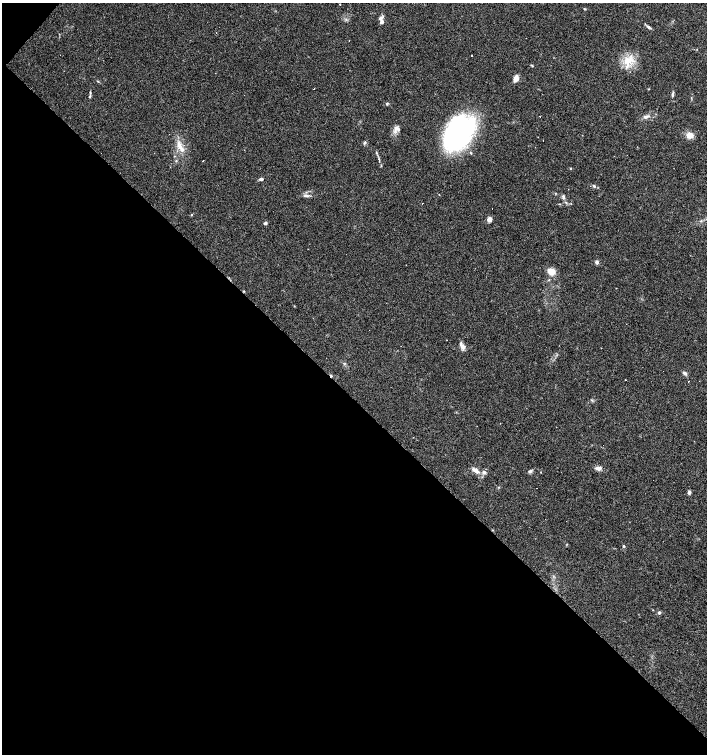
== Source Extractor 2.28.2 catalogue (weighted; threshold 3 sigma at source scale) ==
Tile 9 of 4 x 4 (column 1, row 3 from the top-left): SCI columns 160-1568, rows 1505-3007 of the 6020 x 6013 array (HDU 1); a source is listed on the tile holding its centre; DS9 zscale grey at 2 x 2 block average (1 PNG px = mean of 2 x 2 image px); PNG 709 x 756 px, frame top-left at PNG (2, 3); no overlay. Shown black and unused: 48% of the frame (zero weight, under 3 of 4 exposures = <1% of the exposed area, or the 3 px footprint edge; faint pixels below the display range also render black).
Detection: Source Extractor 2.28.2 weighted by HDU 2 'WHT'; one run over the whole footprint, this tile lists its part. Background 0.0878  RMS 0.0058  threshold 0.0263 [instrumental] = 3 sigma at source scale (4.5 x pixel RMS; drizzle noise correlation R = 1.50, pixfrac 1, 0.0396/0.0396 arcsec/px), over >= 5 px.
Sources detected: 56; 10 cosmic-ray / hot-pixel residue — not listed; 3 inside a brighter listed object's ellipse — not listed separately; the other 43 listed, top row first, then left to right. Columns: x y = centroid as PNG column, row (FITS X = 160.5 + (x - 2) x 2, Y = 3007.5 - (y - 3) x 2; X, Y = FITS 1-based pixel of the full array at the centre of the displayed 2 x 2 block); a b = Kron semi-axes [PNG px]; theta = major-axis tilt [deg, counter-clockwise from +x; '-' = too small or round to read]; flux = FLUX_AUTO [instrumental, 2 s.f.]
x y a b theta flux
340 4 2 2 - 1.6
381 18 6 5 - 4.5
649 27 5 3 - 2.5
349 41 2 2 - 1.2
471 56 2 2 - 1.2
629 61 12 8 80 17
532 66 5 2 - 1.2
516 79 7 5 78 7.9
98 81 4 2 - 0.95
314 89 2 2 - 0.58
90 92 4 2 - 1.3
673 94 7 3 81 2.6
90 97 4 3 - 1.3
387 104 4 3 - 1.4
646 116 11 4 13 5.3
397 128 10 5 -16 5
459 132 33 20 56 320
689 135 6 6 - 13
365 143 4 3 - 2
179 145 21 5 -61 12
176 161 3 2 - 1.1
203 161 2 2 - 1.5
570 168 3 2 - 0.85
261 179 4 3 - 3.1
594 186 5 3 - 1.9
306 196 7 4 -3 3.7
563 197 6 4 -85 3.1
489 219 5 4 - 7
265 223 5 3 - 2.5
597 262 4 3 - 3.7
551 271 8 6 -30 13
462 346 10 5 -47 6.6
601 348 2 2 - 0.58
685 373 6 4 -35 3.7
625 380 2 2 - 1.3
688 381 2 2 - 1.3
599 468 6 5 - 4.1
476 470 13 5 -33 7.7
530 471 6 4 29 2.9
689 492 5 3 - 3.1
545 519 2 2 - 0.54
624 546 3 2 - 2
659 613 4 4 - 2.3
Diffuse or blended objects may show on this block-average render without a row.